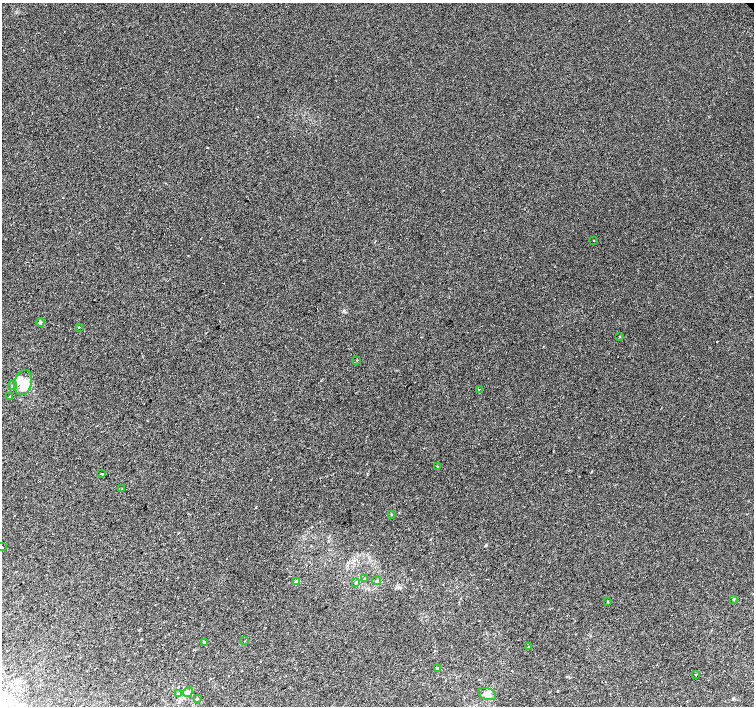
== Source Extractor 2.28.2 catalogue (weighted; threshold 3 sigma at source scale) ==
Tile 7 of 4 x 4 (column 3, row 2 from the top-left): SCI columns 3047-4550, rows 3060-4467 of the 6086 x 6054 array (HDU 1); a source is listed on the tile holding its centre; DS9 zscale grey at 2 x 2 block average (1 PNG px = mean of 2 x 2 image px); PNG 756 x 708 px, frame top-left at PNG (2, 3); each listed source drawn as its Kron ellipse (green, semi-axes under 4 px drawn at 4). Shown black and unused: <1% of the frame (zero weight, under 2 of 3 exposures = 2% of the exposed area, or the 3 px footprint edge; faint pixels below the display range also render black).
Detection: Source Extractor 2.28.2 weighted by HDU 2 'WHT'; one run over the whole footprint, this tile lists its part. Background 0.00306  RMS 0.0038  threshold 0.017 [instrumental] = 3 sigma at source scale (4.5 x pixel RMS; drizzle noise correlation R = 1.50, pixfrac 1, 0.0396/0.0396 arcsec/px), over >= 5 px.
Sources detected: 33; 1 cosmic-ray / hot-pixel residue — neither listed nor drawn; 3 inside a brighter listed object's ellipse — not listed separately; the other 29 listed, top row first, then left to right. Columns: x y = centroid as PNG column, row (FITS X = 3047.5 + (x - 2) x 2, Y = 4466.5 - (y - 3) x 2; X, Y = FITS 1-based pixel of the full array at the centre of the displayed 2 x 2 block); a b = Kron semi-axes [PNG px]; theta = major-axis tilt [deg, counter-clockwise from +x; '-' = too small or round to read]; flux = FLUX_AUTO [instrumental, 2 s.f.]
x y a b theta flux
594 240 2 2 - 0.63
40 322 4 3 - 1.1
79 327 2 2 - 0.94
620 336 3 2 - 0.52
357 360 2 2 - 2.6
23 382 13 8 74 10
13 385 4 3 - 1.2
479 389 2 2 - 0.88
10 397 3 2 - 0.7
437 466 2 2 - 0.57
101 474 2 2 - 1.7
122 489 3 2 - 0.7
391 514 2 2 - 0.49
2 547 2 2 - 3.5
365 579 3 3 - 0.97
376 581 4 3 - 1.4
297 582 2 2 - 8.8
356 583 3 3 - 1
733 599 3 2 - 0.97
608 602 3 2 - 0.46
245 641 2 2 - 0.33
204 642 3 3 - 0.89
528 647 2 2 - 0.37
437 668 3 2 - 0.84
695 675 2 2 - 0.42
188 692 5 4 - 2.9
178 694 3 3 - 0.92
487 694 9 6 -17 3.9
197 699 3 2 - 0.73
Isophote crosses this tile's border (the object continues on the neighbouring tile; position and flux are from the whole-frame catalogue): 1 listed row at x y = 2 547
Diffuse or blended objects may show on this block-average render without a row.